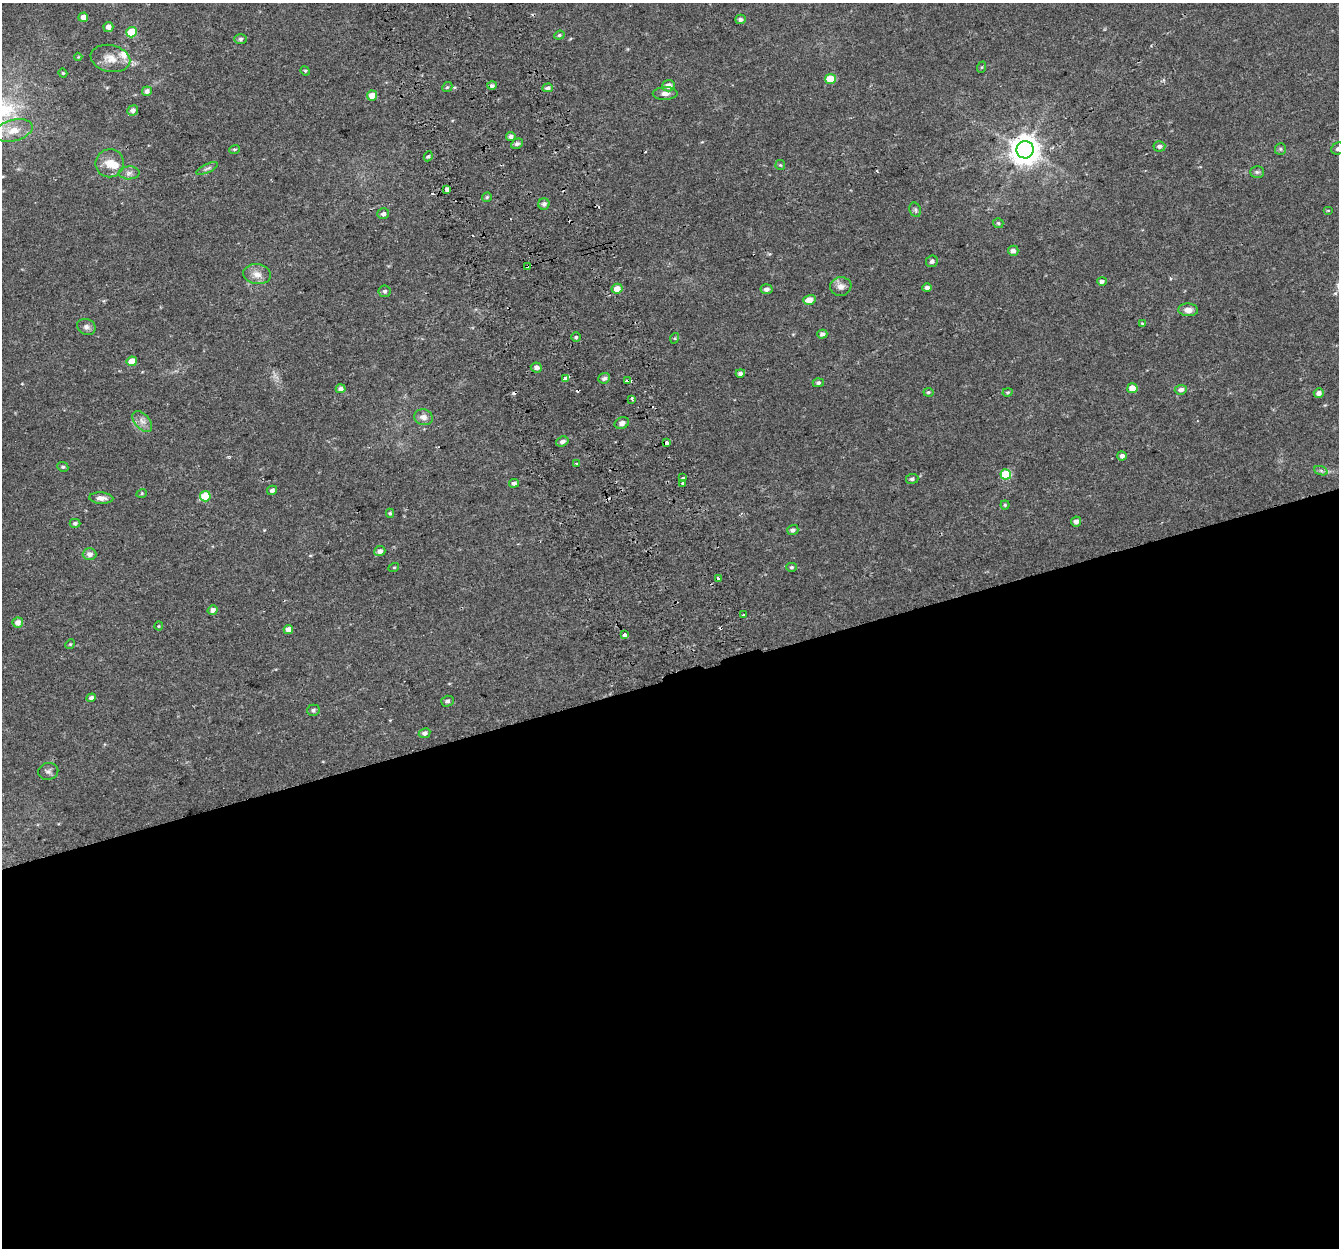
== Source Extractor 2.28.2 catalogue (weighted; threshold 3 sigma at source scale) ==
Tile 15 of 4 x 4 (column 3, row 4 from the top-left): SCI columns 2729-4065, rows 83-1328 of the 5459 x 5201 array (HDU 1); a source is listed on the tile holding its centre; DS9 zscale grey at full resolution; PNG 1341 x 1250 px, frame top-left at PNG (2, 3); each listed source drawn as its Kron ellipse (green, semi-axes under 4 px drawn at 4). Shown black and unused: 46% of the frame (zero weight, under 2 of 3 exposures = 3% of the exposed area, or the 3 px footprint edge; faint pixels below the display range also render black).
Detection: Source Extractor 2.28.2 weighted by HDU 2 'WHT'; one run over the whole footprint, this tile lists its part. Background 0.0422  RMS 0.0052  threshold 0.0233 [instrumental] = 3 sigma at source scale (4.5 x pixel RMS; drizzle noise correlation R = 1.50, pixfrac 1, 0.0396/0.0396 arcsec/px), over >= 5 px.
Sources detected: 122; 8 cosmic-ray / hot-pixel residue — neither listed nor drawn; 2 inside a brighter listed object's ellipse — not listed separately; the other 112 listed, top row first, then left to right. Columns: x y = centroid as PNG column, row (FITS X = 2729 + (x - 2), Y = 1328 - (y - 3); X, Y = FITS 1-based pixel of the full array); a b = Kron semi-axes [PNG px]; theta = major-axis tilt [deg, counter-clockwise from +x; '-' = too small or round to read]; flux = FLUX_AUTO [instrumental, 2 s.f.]
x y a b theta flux
83 17 5 4 - 3.3
740 19 5 4 - 1.7
108 27 5 5 - 3.3
131 32 5 5 - 13
559 35 5 4 - 0.73
241 39 6 5 - 1.1
78 57 4 4 - 0.45
110 58 20 13 -13 7
982 67 6 3 71 0.61
305 71 5 4 - 0.63
63 73 4 4 - 0.53
830 79 5 5 - 11
492 86 5 4 - 1.4
669 86 6 6 - 3.7
447 87 5 4 - 0.73
548 88 5 4 - 1.3
147 91 5 4 - 1.9
665 93 12 6 2 2.5
372 96 5 5 - 6.2
133 110 5 5 - 2.2
13 130 19 10 15 8.2
511 136 5 4 - 1.7
517 144 6 5 - 1.4
1159 146 6 5 - 1.6
234 149 5 4 - 0.68
1280 149 6 5 - 0.76
1338 149 7 5 25 1.7
1025 150 8 8 - 730
428 156 5 4 - 0.86
110 163 14 14 - 6.6
780 165 5 5 - 0.64
207 168 12 4 25 1.3
1257 172 7 5 -1 1.1
129 173 10 6 1 2
447 189 4 3 - 2.4
487 197 5 4 - 0.7
544 204 5 5 - 1.8
915 210 7 5 -69 1
1328 211 5 3 - 0.41
383 214 6 5 - 1.7
998 223 5 5 - 0.79
1013 251 5 5 - 2
932 261 6 5 - 1.4
527 266 4 3 - 4.8
257 274 14 10 -7 4.3
1102 281 5 4 - 1.7
841 287 10 9 - 3.2
927 288 4 4 - 1.9
617 289 5 5 - 5.2
767 289 6 5 - 1.8
385 291 6 6 - 1.2
809 300 6 5 - 5.1
1188 310 10 6 -3 3.2
1143 324 4 4 - 0.88
86 327 10 7 -26 2.1
822 334 5 4 - 1.7
576 337 4 4 - 0.81
675 338 5 3 - 0.55
132 361 5 4 - 7.1
536 367 5 5 - 2.2
740 373 4 4 - 1.5
604 378 6 5 - 1.5
565 379 4 3 - 5.7
627 381 4 3 - 2.5
818 383 5 4 - 1.1
1132 388 5 5 - 5
341 389 5 4 - 2
1181 390 6 5 - 2
928 392 5 4 - 0.8
1008 392 5 4 - 0.72
1319 393 5 4 - 2.2
632 399 4 2 - 0.76
423 417 9 8 - 3
142 421 12 7 -48 3
622 423 7 5 25 2.2
562 442 6 5 - 1.8
667 442 4 3 - 3.9
1122 456 5 4 - 1.9
576 463 3 3 - 0.81
63 467 6 4 -26 0.88
1321 471 7 4 -19 1.1
1006 474 5 5 - 21
683 478 3 2 - 1.7
912 479 6 5 - 1.2
514 483 5 4 - 1.5
683 483 3 3 - 1.7
272 490 5 4 - 1.7
142 493 5 3 - 0.52
205 496 5 5 - 16
101 498 12 6 -4 2.8
1005 505 4 4 - 0.64
390 513 4 4 - 0.7
1076 521 5 4 - 2.2
75 523 5 4 - 1.3
793 530 6 5 - 1.5
380 551 5 5 - 2.2
90 554 7 6 - 2.3
394 567 5 3 - 0.47
792 567 5 4 - 0.81
718 579 4 3 - 2.2
213 610 5 5 - 2
743 615 3 3 - 0.55
18 622 5 5 - 3
159 626 4 4 - 0.47
288 630 4 4 - 3.6
624 635 4 4 - 4.2
70 644 5 4 - 0.56
91 698 5 4 - 1.7
447 701 6 5 - 1.4
313 710 6 5 - 1.2
425 733 6 4 26 1.6
48 771 10 8 13 1.8
Overlapping masked pixels (flux is a lower limit): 3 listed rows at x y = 527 266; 565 379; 627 381
Isophote crosses this tile's border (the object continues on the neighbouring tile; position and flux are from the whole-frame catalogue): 1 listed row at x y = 1338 149